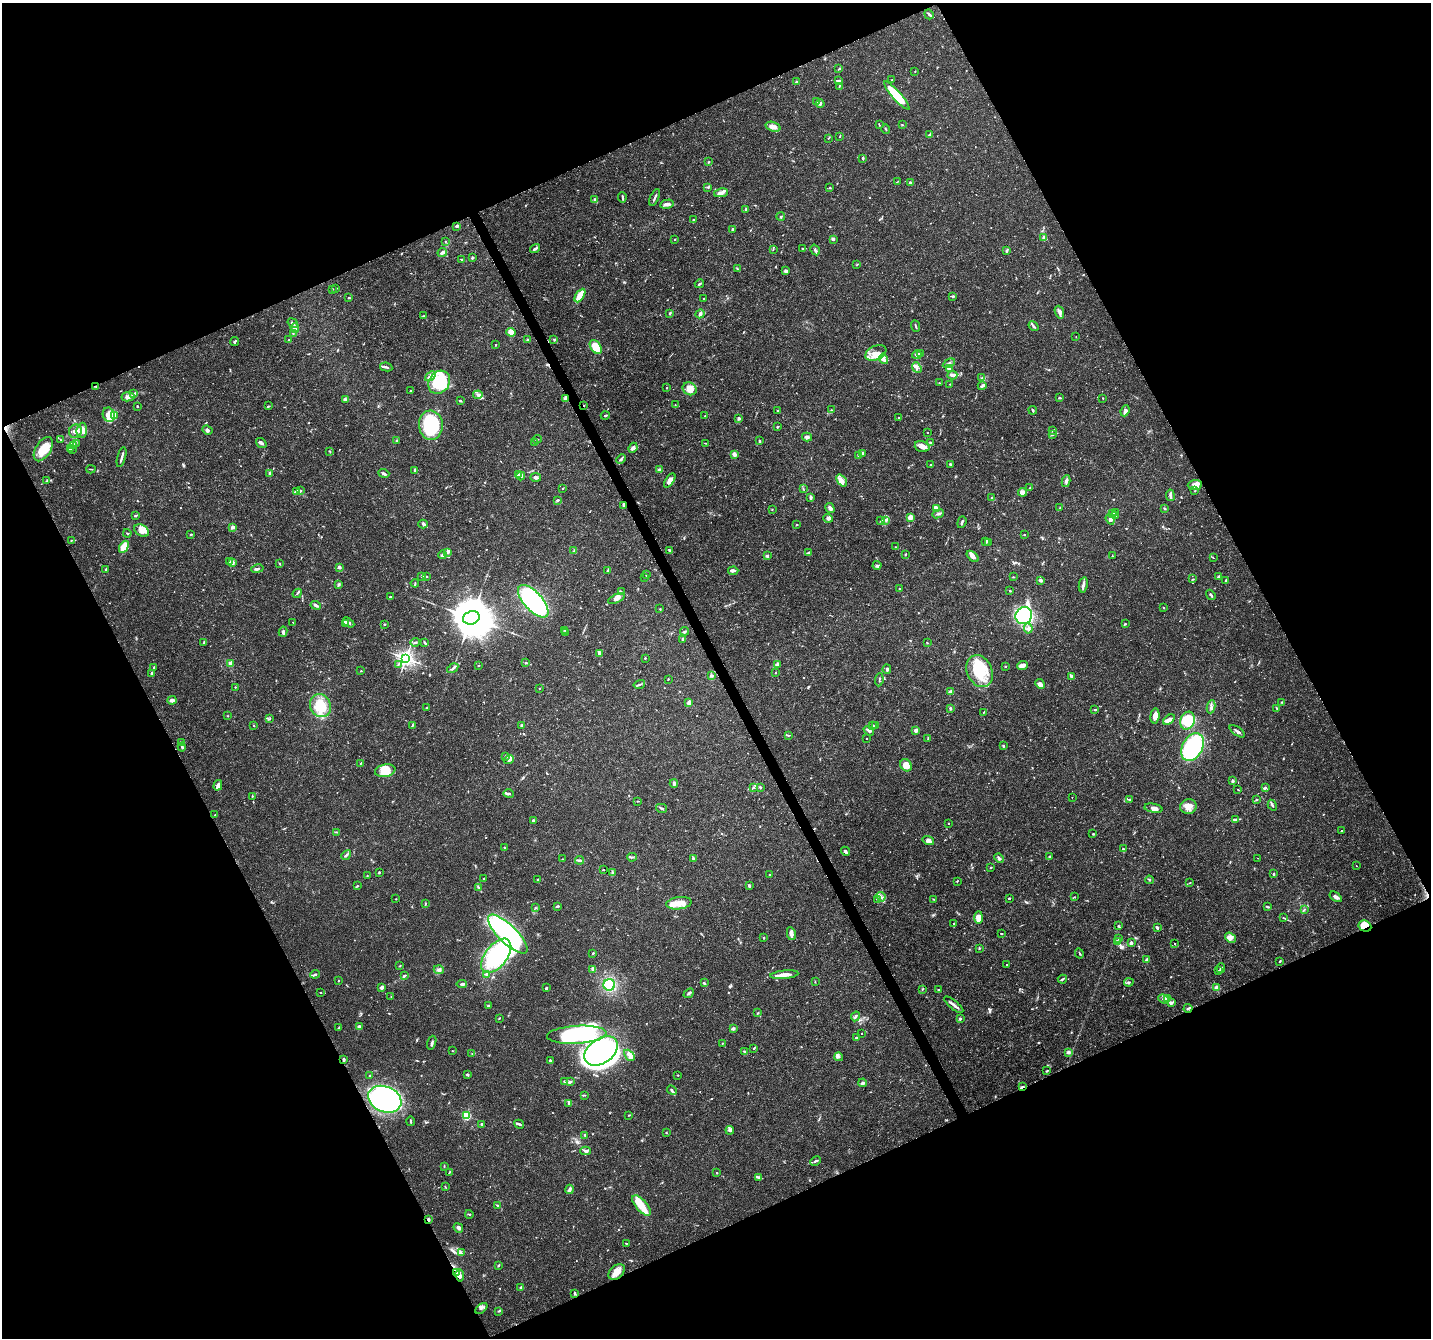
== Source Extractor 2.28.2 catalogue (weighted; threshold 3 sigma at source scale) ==
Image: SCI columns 6-5721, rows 100-5443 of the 5728 x 5603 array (HDU 1 of 3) = the unmasked area's bounding box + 8 px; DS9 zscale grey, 4 x 4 block average (1 PNG px = mean of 4 x 4 image px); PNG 1433 x 1340 px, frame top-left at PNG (2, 3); each listed source drawn as its Kron ellipse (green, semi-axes under 4 px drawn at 4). Shown black and unused: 45% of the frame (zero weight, under 3 of 4 exposures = <1% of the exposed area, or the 3 px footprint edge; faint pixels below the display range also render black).
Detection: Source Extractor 2.28.2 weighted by HDU 2 'WHT'. Background 0.0255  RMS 0.0019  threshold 0.00867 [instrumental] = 3 sigma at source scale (4.5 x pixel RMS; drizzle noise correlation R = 1.50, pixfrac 1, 0.0396/0.0396 arcsec/px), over >= 5 px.
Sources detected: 901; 4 too faint to see at this stretch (4 x 4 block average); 9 inside a brighter object's white glare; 8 cosmic-ray / hot-pixel residue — neither listed nor drawn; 27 coinciding with a brighter row at this scale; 86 inside a brighter listed object's ellipse — not listed separately; of the other 767, all 500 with FLUX_AUTO >= 0.601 (the completeness limit of this list) listed and drawn (267 fainter detections not listed), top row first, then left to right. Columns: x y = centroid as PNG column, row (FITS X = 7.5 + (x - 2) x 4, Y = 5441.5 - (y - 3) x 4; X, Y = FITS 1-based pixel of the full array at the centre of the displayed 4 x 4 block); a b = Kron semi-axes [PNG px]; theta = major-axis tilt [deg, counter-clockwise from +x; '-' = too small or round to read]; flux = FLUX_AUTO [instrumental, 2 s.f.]
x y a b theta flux
929 14 5 2 - 1.8
839 69 4 2 - 1.4
915 71 2 2 - 0.69
892 80 2 2 - 0.76
839 81 4 2 - 1.5
796 82 3 2 - 1
839 86 3 2 - 0.94
897 95 18 4 -48 51
817 101 2 2 - 0.6
820 104 4 3 - 2.1
879 125 3 2 - 0.84
902 125 3 2 - 0.76
773 127 7 4 -19 5.6
886 129 5 2 - 1.2
929 135 4 2 - 2.2
840 137 2 2 - 0.74
828 138 3 2 - 0.63
863 158 3 2 - 1.6
709 162 2 2 - 1.1
897 182 3 2 - 0.63
910 183 2 2 - 5
708 188 3 2 - 0.91
830 188 2 2 - 0.87
721 193 7 3 11 5.5
622 197 5 2 - 1.7
655 198 9 2 67 2.8
594 199 3 3 - 1.6
667 204 7 3 12 4.6
746 209 3 2 - 1.9
781 216 4 2 - 1.2
694 220 2 2 - 1.4
457 226 3 2 - 2.3
733 229 2 2 - 1.6
1044 238 2 2 - 18
675 239 2 2 - 0.78
833 239 4 3 - 1.9
445 241 2 2 - 0.74
802 248 2 2 - 0.97
535 249 5 2 - 2.4
773 249 2 2 - 0.62
815 250 6 2 -58 2.8
1007 251 3 2 - 1.5
442 252 5 3 - 3.4
473 258 3 2 - 1.4
461 259 3 2 - 0.86
856 265 3 2 - 0.7
738 269 3 2 - 1.1
786 271 4 3 - 2.6
699 284 5 2 - 1.2
335 288 2 2 - 1.1
332 289 2 2 - 0.61
580 295 7 4 58 18
953 296 2 2 - 3.9
349 298 3 2 - 1.2
703 298 2 2 - 1.1
1059 312 6 3 -70 3.4
670 313 3 2 - 1.6
700 314 4 3 - 3.3
423 316 2 2 - 1.1
293 323 6 2 -37 2.5
916 326 6 2 -68 1.5
1033 326 5 2 - 2.6
295 328 5 3 - 9.4
511 332 5 4 - 8.5
293 333 3 2 - 1.1
1076 337 2 2 - 0.74
289 340 2 2 - 0.78
527 340 2 2 - 0.91
554 340 4 2 - 1.2
235 342 4 2 - 1.9
496 345 3 2 - 0.69
596 347 7 5 -55 34
876 353 11 7 25 12
920 354 2 2 - 5.7
917 355 5 3 - 3.8
884 359 5 3 - 3.5
949 363 6 3 28 3.3
386 367 6 2 -10 2.2
917 368 6 3 -50 3.5
949 369 4 3 - 2.3
952 375 5 3 - 5
430 376 6 3 42 4.2
982 377 3 2 - 1.1
439 382 12 10 54 52
939 383 2 2 - 0.65
950 384 2 2 - 0.71
96 386 2 2 - 0.84
982 386 4 2 - 3.7
667 388 2 2 - 1.4
690 389 7 6 - 12
411 390 2 2 - 0.7
134 394 4 2 - 1.3
478 395 5 4 - 3.6
128 397 6 4 11 4.9
565 398 4 2 - 5.5
1059 398 3 2 - 1.4
1103 398 2 2 - 0.69
345 400 3 3 - 3.1
460 401 3 2 - 1.1
584 405 2 2 - 0.68
675 405 2 2 - 0.73
137 406 2 2 - 0.89
268 406 4 2 - 1.2
831 410 2 2 - 0.76
1033 410 4 2 - 1.3
777 411 2 2 - 1.3
1125 411 6 2 67 3.5
109 415 7 6 - 8.4
115 416 3 2 - 1.2
605 416 4 2 - 2.3
705 416 2 2 - 1.3
898 417 2 2 - 0.85
739 418 4 3 - 1.6
431 425 14 12 -85 110
777 427 3 2 - 1.4
82 430 7 5 86 11
207 430 5 3 - 2.5
75 431 7 6 - 8.5
1053 431 3 2 - 0.7
928 432 2 2 - 0.91
1052 435 4 2 - 1.5
807 437 5 4 - 2.7
60 439 3 2 - 0.85
537 439 4 2 - 1.2
397 440 4 2 - 0.83
759 441 3 2 - 1.7
534 442 2 2 - 0.64
261 443 6 2 -35 2.9
705 443 3 2 - 0.64
930 443 3 3 - 1.4
76 444 2 2 - 1.1
73 445 3 2 - 1.2
922 446 7 5 -16 7.2
70 448 4 2 - 1.8
633 448 5 4 - 3.1
43 449 13 7 58 27
72 450 3 2 - 0.73
330 452 2 2 - 0.69
862 453 4 3 - 2.3
734 454 2 2 - 18
859 455 3 3 - 4.2
122 457 10 2 76 4.1
621 459 5 3 - 2.4
950 464 4 3 - 2
931 465 2 2 - 1.4
91 469 4 2 - 1.1
415 470 3 2 - 2.3
659 470 3 3 - 4.6
270 473 4 2 - 2.4
384 473 5 3 - 2.3
518 474 3 3 - 2.5
521 476 4 2 - 1.9
536 477 5 3 - 2.4
47 480 2 2 - 0.76
842 480 6 4 -51 5.3
670 481 8 4 55 6.2
1066 481 6 4 80 3.9
1195 485 7 5 6 7.9
563 488 2 2 - 1.2
1029 488 3 2 - 0.76
803 489 2 2 - 0.86
297 491 4 2 - 2.9
300 491 3 2 - 2.7
1195 491 2 2 - 0.6
1022 492 4 4 - 4.6
1170 495 6 2 -82 3.4
810 497 3 2 - 3.1
992 498 3 2 - 2.1
558 500 3 2 - 1.8
624 505 3 2 - 2.6
830 508 5 3 - 4.5
936 508 4 2 - 7
1060 508 2 2 - 0.96
1165 508 3 2 - 1.1
772 510 2 2 - 0.63
1115 513 2 2 - 0.71
938 514 6 3 22 2.5
1113 514 2 2 - 0.6
136 515 4 2 - 1.4
1116 515 3 2 - 1.1
910 517 2 2 - 34
828 518 5 4 - 3
1110 519 5 4 - 3.5
885 520 4 2 - 1.5
880 521 4 2 - 1.1
962 522 6 2 71 2.6
423 524 5 3 - 2.3
797 525 2 2 - 0.63
232 527 3 3 - 4.2
142 530 8 5 -33 7.7
127 533 4 2 - 0.95
191 534 3 2 - 1.4
1024 535 2 2 - 0.75
71 540 2 2 - 0.75
986 542 2 2 - 3.2
988 542 2 2 - 0.79
124 547 7 4 60 21
895 547 2 2 - 0.73
670 550 3 2 - 1.7
574 551 3 2 - 1
447 552 3 2 - 3.6
808 552 4 2 - 1.6
905 554 3 2 - 1.1
442 555 4 2 - 1.4
767 556 3 2 - 2.1
973 556 7 4 -41 6.3
1112 556 2 2 - 0.8
1213 558 3 2 - 0.68
230 562 3 2 - 2.3
232 562 2 2 - 15
280 564 3 2 - 0.8
877 565 4 3 - 2.1
339 567 3 2 - 3.1
106 569 3 2 - 1.5
257 569 6 2 11 2.1
607 571 3 2 - 1.1
733 571 5 3 - 2.8
646 575 2 2 - 0.69
422 576 3 2 - 1.3
426 577 2 2 - 0.64
1013 577 3 2 - 0.66
1219 577 3 2 - 1.6
644 578 2 2 - 0.79
1193 579 2 2 - 0.84
1040 580 3 2 - 2.9
1225 580 3 2 - 1.1
415 583 4 2 - 1.2
339 584 3 3 - 2.2
1083 585 8 2 79 5.5
899 589 2 2 - 1.1
1010 591 2 2 - 1.1
621 592 3 2 - 1.2
297 593 5 2 - 1.4
1211 595 5 2 - 2.3
390 597 3 2 - 1.2
616 598 9 4 25 6.5
533 601 20 9 -48 290
316 605 5 2 - 3
1163 608 2 2 - 1.1
660 609 2 2 - 0.62
1024 616 9 8 - 170
471 618 8 6 18 7100
293 622 2 2 - 0.82
348 622 6 3 -32 3
345 624 3 2 - 1.5
385 624 3 2 - 0.85
1125 624 3 2 - 0.91
1028 628 5 3 - 3.5
564 630 3 2 - 1.1
684 631 4 2 - 1.6
283 632 5 2 - 2.8
566 633 2 2 - 0.61
683 639 4 2 - 1
415 642 4 2 - 1.8
204 643 2 2 - 1.1
425 643 3 2 - 1.1
927 643 3 2 - 0.77
599 653 3 2 - 3.3
406 658 2 2 - 550
645 658 2 2 - 0.67
230 663 2 2 - 21
526 663 3 2 - 1.1
398 664 4 2 - 1.6
478 665 2 2 - 0.88
777 665 3 2 - 5
1005 666 3 2 - 0.7
1023 666 5 4 - 4.4
154 667 2 2 - 1
453 668 6 2 33 2.5
887 669 4 3 - 2.3
361 671 2 2 - 0.75
980 671 17 12 -65 39
151 673 3 2 - 1.9
776 673 2 2 - 1.1
711 675 4 2 - 2.1
1071 676 4 2 - 3
668 679 2 2 - 0.75
879 680 7 2 83 1.3
639 684 6 2 16 2
1040 684 5 4 - 4.3
235 687 2 2 - 0.76
539 688 2 2 - 0.66
951 692 2 2 - 23
172 700 4 3 - 4.4
1282 702 3 2 - 1
689 703 4 3 - 4
320 706 12 10 -61 32
1211 707 6 3 82 3
426 708 3 2 - 1
950 708 3 2 - 1.8
1276 708 4 2 - 1.2
1095 710 3 2 - 1.4
984 712 2 2 - 0.66
228 716 2 2 - 0.77
1155 716 8 4 85 8.8
269 719 3 2 - 0.62
1169 720 6 3 37 8
1188 721 9 7 69 32
254 725 2 2 - 0.73
412 725 3 2 - 1.1
521 725 3 2 - 1.9
876 725 2 2 - 2.4
873 726 2 2 - 0.96
916 730 2 2 - 16
869 731 6 2 -36 2.2
1237 731 9 2 -36 3.2
788 735 4 2 - 0.95
867 739 2 2 - 0.71
928 739 2 2 - 0.63
181 742 4 2 - 1.3
1003 746 3 2 - 1.3
182 747 4 2 - 2
1192 747 15 10 60 120
506 757 2 2 - 1.2
509 760 5 3 - 5.7
361 763 4 2 - 0.88
906 765 6 5 - 12
385 771 10 6 10 14
1233 781 3 3 - 1.8
674 784 4 3 - 2.2
218 785 5 2 - 6.8
760 787 2 2 - 1.3
1265 787 4 2 - 1.3
753 788 3 2 - 1.5
1238 789 3 2 - 0.8
509 793 5 2 - 2.8
252 797 2 2 - 0.63
1072 797 2 2 - 0.68
1129 800 3 3 - 1.3
1256 800 3 2 - 1.2
637 801 2 2 - 0.65
1272 805 6 2 -59 2.1
1188 807 8 7 - 10
661 808 5 2 - 2.1
1153 808 9 4 -9 5.9
215 815 2 2 - 0.99
1235 819 3 2 - 1.3
533 820 3 2 - 3
948 823 2 2 - 1.2
1342 831 2 2 - 1.3
337 832 3 2 - 0.8
1093 834 3 2 - 0.99
928 841 6 4 -18 4.2
504 847 2 2 - 1.6
1123 849 2 2 - 2
845 851 5 2 - 3.1
346 855 6 2 43 2.8
1050 856 3 2 - 1.8
632 857 5 2 - 1.5
999 858 5 3 - 3.4
1258 858 2 2 - 0.86
562 859 2 2 - 0.95
693 859 3 2 - 3.2
579 860 4 2 - 2.7
1356 866 2 2 - 0.96
991 868 2 2 - 0.9
603 870 2 2 - 1.1
612 872 2 2 - 0.7
379 873 2 2 - 1.5
1273 874 3 2 - 1.7
769 875 2 2 - 0.64
367 876 2 2 - 1
484 878 2 2 - 1.1
537 879 3 2 - 0.78
1149 880 4 2 - 1.4
957 881 3 2 - 0.83
1190 883 2 2 - 0.72
357 886 4 2 - 1
749 886 3 2 - 2.3
479 888 4 2 - 1
881 897 5 3 - 3.4
1074 897 3 2 - 0.7
1336 897 7 3 -36 4.4
1009 898 2 2 - 4
396 899 2 2 - 0.61
878 899 3 2 - 0.88
934 899 2 2 - 0.78
425 903 3 2 - 1
679 903 12 6 8 13
558 906 4 2 - 1.6
1268 907 4 2 - 1.3
535 908 3 2 - 0.79
1304 910 3 2 - 1.1
979 918 6 4 89 15
1284 918 4 2 - 1.1
953 923 3 2 - 0.67
1118 926 3 2 - 0.98
1365 926 6 5 - 21
1157 928 3 2 - 2.9
508 934 26 9 -44 290
791 934 6 4 -80 4.8
1001 934 2 2 - 1.5
764 938 3 2 - 1.1
1118 938 2 2 - 0.63
1231 938 6 4 -35 4.9
1117 941 4 2 - 1.9
1131 943 3 2 - 3.6
1174 943 2 2 - 0.69
979 948 3 2 - 1.1
593 953 2 2 - 3.1
1079 953 5 2 - 1.1
496 956 20 11 52 140
1146 959 3 2 - 2.1
1280 961 3 2 - 1.1
1007 965 2 2 - 1
400 966 3 2 - 0.68
1221 968 5 2 - 1.9
593 969 3 2 - 1.7
439 970 5 3 - 2.9
1218 971 3 2 - 1.1
315 974 5 2 - 1.9
486 974 2 2 - 2.3
784 975 14 3 6 12
404 976 4 2 - 2.1
1062 979 4 2 - 1.7
338 981 2 2 - 0.62
815 982 2 2 - 0.68
1129 982 5 2 - 1.7
704 983 3 2 - 1.7
462 984 5 2 - 1.9
609 985 6 5 - 45
382 987 4 3 - 2.9
1217 987 2 2 - 29
546 988 2 2 - 2.3
922 989 3 2 - 0.94
938 990 2 2 - 0.75
321 992 2 2 - 0.61
689 993 6 2 40 2.1
391 997 2 2 - 0.65
1164 999 6 2 -24 1.8
1168 999 3 2 - 1.5
1172 1003 2 2 - 0.87
954 1005 12 2 -40 5.2
488 1006 4 2 - 1.6
1188 1008 4 2 - 1.4
758 1013 3 2 - 0.99
855 1016 5 3 - 2.4
499 1018 3 2 - 0.79
960 1019 2 2 - 2.2
360 1027 3 3 - 3.9
338 1028 3 2 - 1.1
733 1029 3 3 - 2.3
862 1033 2 2 - 0.64
577 1035 30 9 3 150
857 1038 4 2 - 1.9
432 1043 7 2 72 2.3
722 1043 2 2 - 0.69
754 1048 3 2 - 1.2
453 1051 2 2 - 0.77
601 1051 18 12 36 210
744 1051 3 2 - 1.3
1068 1052 3 3 - 3.6
472 1054 2 2 - 0.62
629 1055 6 4 -46 4.7
839 1057 4 2 - 1.8
344 1060 3 2 - 2.8
550 1061 4 2 - 1.7
1047 1071 3 2 - 1.2
370 1075 2 2 - 1.2
467 1075 2 2 - 2.9
678 1075 2 2 - 1.1
565 1081 4 3 - 1.7
571 1081 2 2 - 0.77
863 1083 4 3 - 2.3
1022 1087 3 2 - 1.5
672 1090 5 2 - 2.1
584 1095 3 2 - 0.81
385 1099 17 12 -22 350
569 1103 4 2 - 1.9
629 1115 3 2 - 0.99
466 1116 2 2 - 110
411 1121 5 2 - 1.9
482 1124 3 2 - 1.5
519 1124 5 2 - 2.3
730 1130 4 3 - 2.7
666 1133 2 2 - 0.88
585 1135 3 2 - 1.4
586 1151 5 3 - 3.8
815 1161 5 2 - 2.1
444 1166 3 2 - 0.76
449 1172 2 2 - 1.1
717 1173 2 2 - 1.1
759 1177 4 2 - 1.7
445 1187 3 2 - 0.78
570 1189 4 3 - 2.6
498 1205 2 2 - 0.83
642 1206 12 5 -49 20
469 1214 4 2 - 1.2
429 1219 3 3 - 1.4
458 1228 5 3 - 3.9
626 1243 2 2 - 0.74
461 1253 2 2 - 0.97
499 1265 3 2 - 1.3
456 1272 4 3 - 3.1
617 1272 9 6 43 13
460 1275 6 3 -80 5.9
521 1287 3 2 - 1.1
575 1293 4 2 - 1.5
481 1308 7 2 40 2.5
498 1311 3 2 - 0.95
Overlapping masked pixels (flux is a lower limit): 10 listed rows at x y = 96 386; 565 398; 584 405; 624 505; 1365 926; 1188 1008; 344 1060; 1022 1087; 456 1272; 460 1275
Diffuse or blended objects may show on this block-average render without a row.